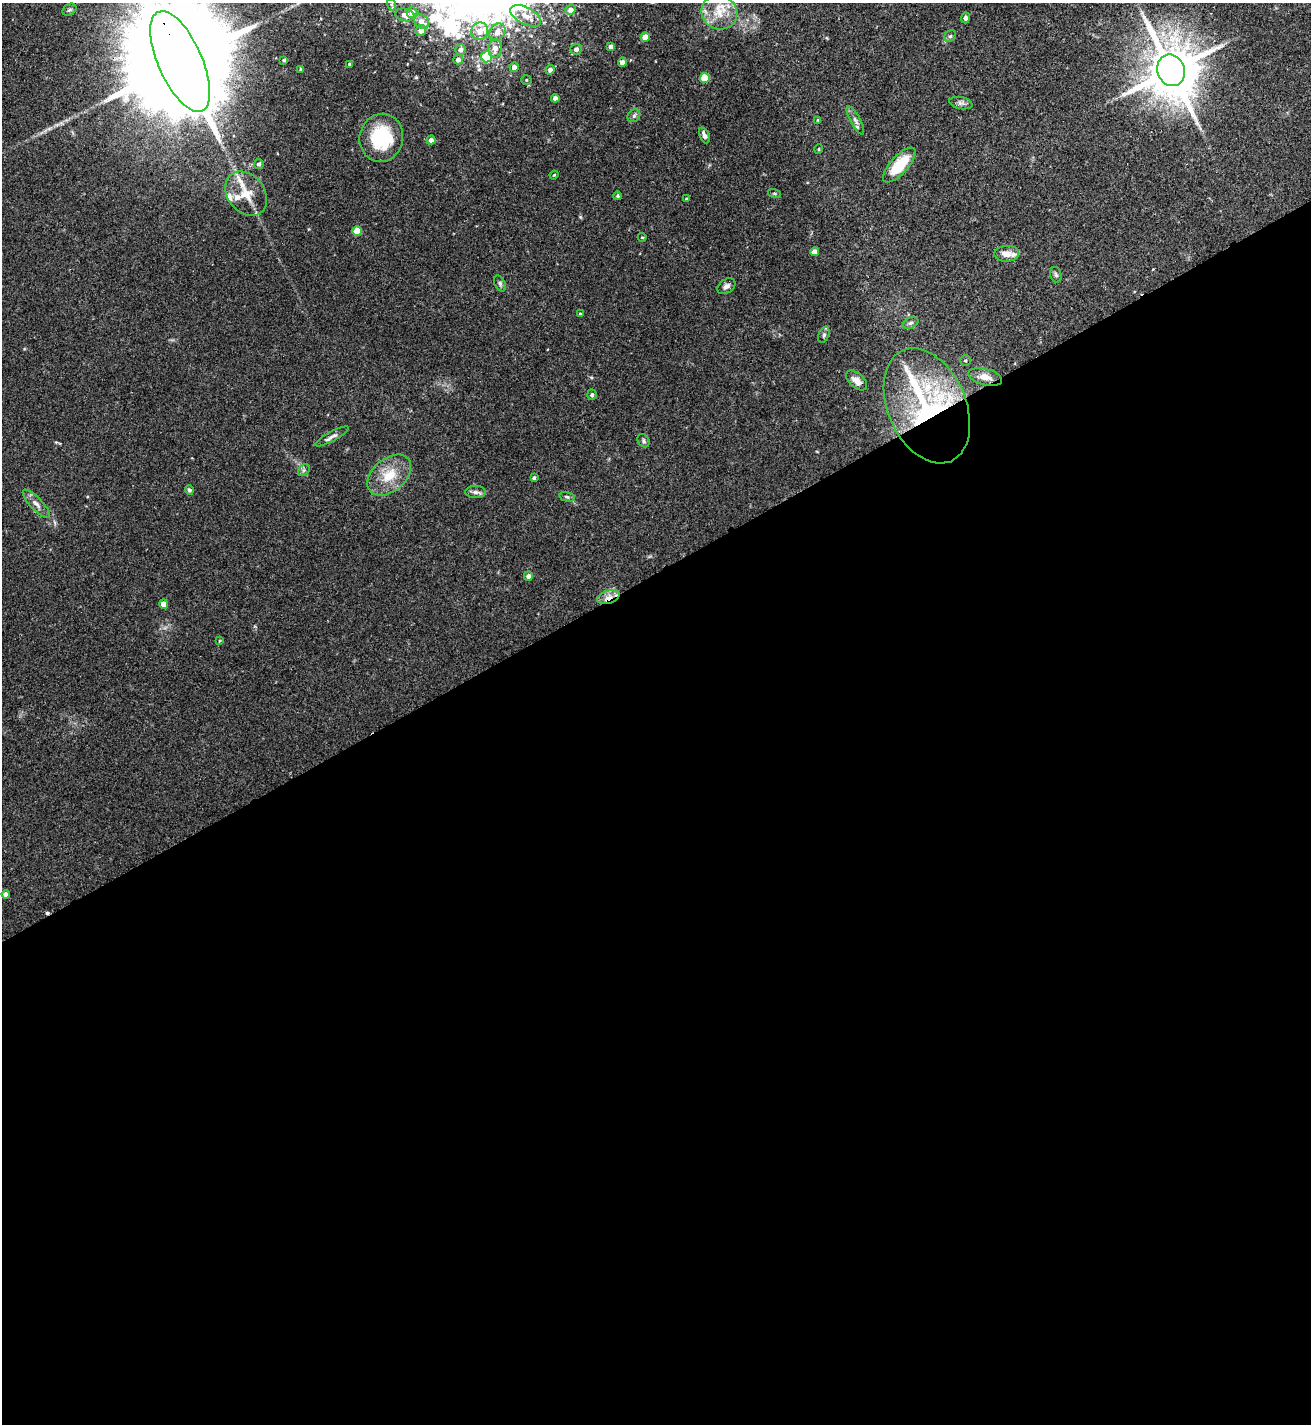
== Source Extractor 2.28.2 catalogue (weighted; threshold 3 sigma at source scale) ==
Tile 15 of 4 x 4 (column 3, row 4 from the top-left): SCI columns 2778-4086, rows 7-1428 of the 5688 x 5698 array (HDU 1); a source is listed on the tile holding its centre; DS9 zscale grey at full resolution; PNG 1313 x 1426 px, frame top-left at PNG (2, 3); each listed source drawn as its Kron ellipse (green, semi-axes under 4 px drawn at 4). Shown black and unused: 60% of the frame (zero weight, under 2 of 3 exposures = <1% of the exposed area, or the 3 px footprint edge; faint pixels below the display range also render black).
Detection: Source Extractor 2.28.2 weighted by HDU 2 'WHT'; one run over the whole footprint, this tile lists its part. Background 0.0713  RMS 0.0061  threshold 0.0274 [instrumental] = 3 sigma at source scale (4.5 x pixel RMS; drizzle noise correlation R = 1.50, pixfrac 1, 0.05/0.05 arcsec/px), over >= 5 px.
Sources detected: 80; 1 cosmic-ray / hot-pixel residue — neither listed nor drawn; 4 inside a brighter listed object's ellipse — not listed separately; the other 75 listed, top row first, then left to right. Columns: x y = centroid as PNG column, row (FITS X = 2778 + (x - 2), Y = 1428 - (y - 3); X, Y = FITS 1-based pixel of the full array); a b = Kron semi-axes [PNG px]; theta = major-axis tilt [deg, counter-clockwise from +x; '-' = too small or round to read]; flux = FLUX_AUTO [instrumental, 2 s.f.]
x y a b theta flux
391 4 6 3 -71 0.75
69 10 7 5 33 1.3
571 10 5 5 - 2.7
719 12 18 17 - 14
412 13 5 5 - 4
405 15 10 6 -12 4
526 16 16 8 -27 6.2
966 18 5 4 - 1.5
422 22 8 6 -38 4.2
421 30 5 5 - 3.3
480 31 9 8 - 5.2
497 32 9 7 59 5.1
950 36 6 5 - 1.2
645 37 4 4 - 7.2
611 47 4 4 - 2.5
495 48 9 6 85 4.5
576 49 5 5 - 2.8
461 50 5 5 - 2.3
487 57 5 5 - 42
458 59 5 4 - 2.5
284 60 3 3 - 1.1
180 62 54 22 -66 32000
622 62 4 4 - 2.7
349 64 3 2 - 0.53
514 67 5 4 - 3
301 69 4 3 - 1
550 70 5 4 - 2.6
1171 70 16 13 -68 3800
705 78 5 5 - 19
526 80 5 4 - 0.75
555 98 4 4 - 2.6
961 103 12 6 -11 2
634 116 7 5 44 1.3
818 120 4 3 - 0.65
855 120 16 5 -62 2.7
704 135 8 4 -66 3.5
381 138 24 22 76 35
431 140 4 4 - 2.7
819 149 5 3 - 0.53
259 164 5 4 - 1.8
899 165 22 9 47 20
554 175 4 3 - 0.52
774 193 7 3 -19 0.67
246 194 24 18 -53 15
617 196 4 4 - 1.1
686 199 4 4 - 0.66
357 231 5 4 - 13
642 237 4 4 - 0.55
815 252 4 4 - 4.6
1007 254 12 8 3 5.8
1056 275 8 5 -73 1.2
500 283 8 5 -64 1.3
726 286 10 6 35 2.4
580 314 3 3 - 0.61
911 323 8 5 26 1.6
824 335 8 5 68 1.3
965 360 5 5 - 0.92
985 377 17 8 -14 5.6
856 380 12 7 -41 3.8
592 395 5 4 - 1.3
927 406 60 39 -66 140
332 436 19 4 29 2.4
644 441 7 5 -56 1.2
304 470 6 5 - 1.2
389 475 25 16 40 16
534 478 4 3 - 1.3
189 490 5 4 - 1.3
475 492 10 6 -1 2.1
567 497 8 4 -15 1.2
36 504 18 6 -47 3.9
528 576 5 4 - 2.4
608 597 12 6 17 4.5
164 604 4 4 - 5.8
219 641 4 2 - 0.46
6 894 4 4 - 2.5
Overlapping masked pixels (flux is a lower limit): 4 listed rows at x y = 180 62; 985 377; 927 406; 608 597
Isophote crosses this tile's border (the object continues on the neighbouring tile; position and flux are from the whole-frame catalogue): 1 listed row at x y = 180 62